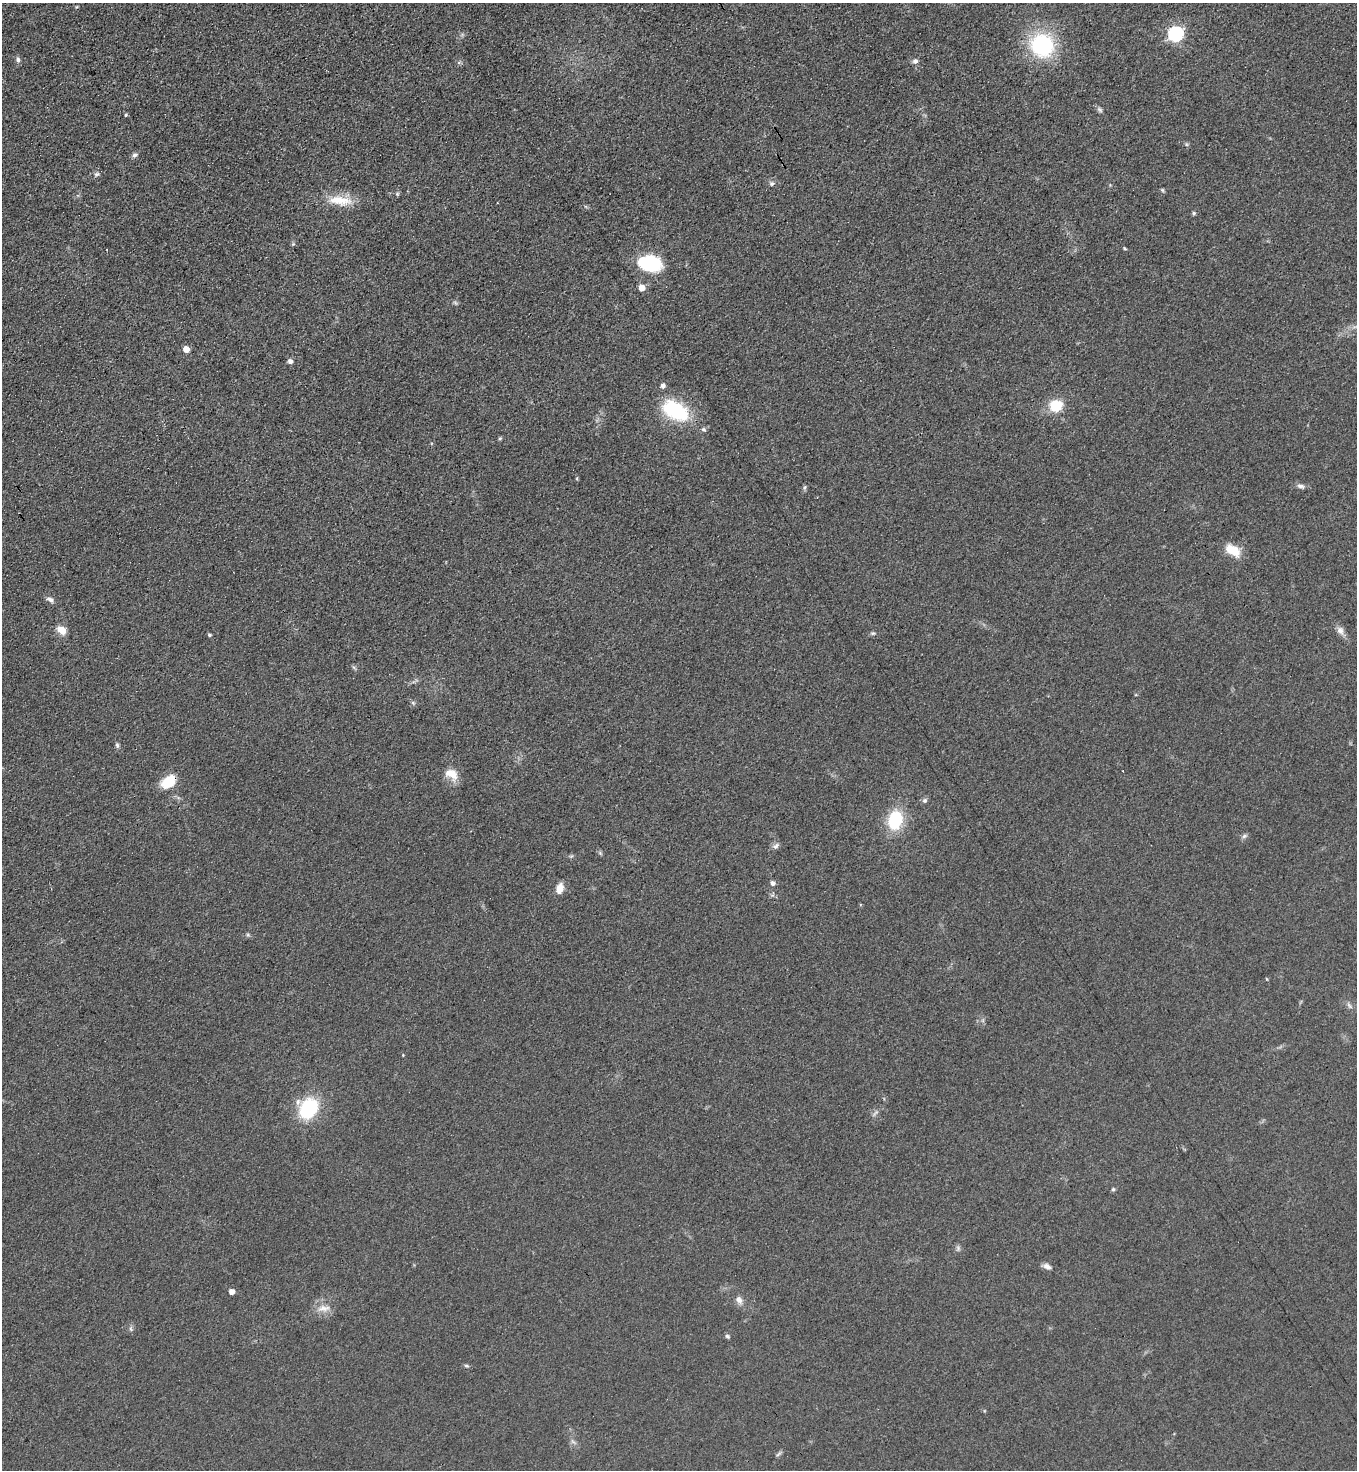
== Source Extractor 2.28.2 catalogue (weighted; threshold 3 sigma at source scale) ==
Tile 11 of 4 x 4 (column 3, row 3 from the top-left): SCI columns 3025-4379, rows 1493-2960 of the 5908 x 5918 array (HDU 1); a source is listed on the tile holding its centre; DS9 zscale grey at full resolution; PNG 1359 x 1472 px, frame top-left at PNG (2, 3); no overlay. Shown black and unused: <1% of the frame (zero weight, under 3 of 4 exposures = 3% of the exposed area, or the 3 px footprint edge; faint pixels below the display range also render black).
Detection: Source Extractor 2.28.2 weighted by HDU 2 'WHT'; one run over the whole footprint, this tile lists its part. Background 0.0764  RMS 0.0072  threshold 0.0324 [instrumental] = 3 sigma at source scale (4.5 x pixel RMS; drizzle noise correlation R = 1.50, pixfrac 1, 0.05/0.05 arcsec/px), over >= 5 px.
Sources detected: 63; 2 too faint to see at this stretch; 1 cosmic-ray / hot-pixel residue — not listed; the other 60 listed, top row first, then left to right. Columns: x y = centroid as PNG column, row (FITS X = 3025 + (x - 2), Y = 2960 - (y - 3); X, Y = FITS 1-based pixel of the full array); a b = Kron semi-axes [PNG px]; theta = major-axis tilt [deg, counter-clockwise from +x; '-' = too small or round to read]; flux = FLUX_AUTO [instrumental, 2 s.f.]
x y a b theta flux
76 7 5 3 - 0.64
1175 34 7 6 - 150
1042 45 18 17 - 89
18 60 7 6 - 2
915 61 8 6 33 2.2
459 62 6 4 19 1.1
1100 110 9 5 -45 1.7
126 115 4 3 - 0.88
135 155 7 6 - 2.1
97 174 8 6 8 1.9
772 184 6 6 - 1.8
1162 190 5 4 - 1
397 194 6 4 46 1.1
340 200 36 13 -6 17
1194 213 5 4 - 1.3
293 244 5 5 - 0.94
1125 248 5 3 - 0.78
649 263 21 13 -9 54
642 288 5 5 - 9.5
455 303 8 3 -45 1.1
186 349 5 5 - 8.8
290 361 5 5 - 3.3
663 386 5 5 - 3
1056 405 10 10 - 25
675 410 31 19 -29 51
500 438 5 4 - 1
1301 486 12 6 -18 2.6
804 487 6 5 - 1.4
1233 550 16 9 -33 16
50 599 11 6 -39 2.7
61 630 12 8 -35 7.2
1340 630 13 9 -57 4.3
873 633 6 5 - 1.2
209 635 4 4 - 1.2
413 703 7 5 -45 1.4
117 745 8 5 -79 1.5
451 774 19 13 -33 9.9
169 782 18 12 40 18
925 800 7 6 - 1.8
895 820 20 15 78 35
1244 836 9 4 36 1.7
776 846 10 7 40 2.6
600 853 6 4 -47 1.1
773 883 5 5 - 2.9
560 888 14 8 74 6.1
248 935 5 5 - 1.2
1267 979 4 4 - 0.68
1349 1005 9 5 -63 1.9
403 1055 3 3 - 0.5
298 1102 10 7 80 3.2
309 1108 16 12 55 60
1113 1189 5 5 - 1.3
1047 1266 10 6 -29 3.4
232 1292 5 4 - 5
739 1300 12 8 -62 4.1
324 1308 20 9 4 7.1
131 1329 8 4 -89 1.5
727 1336 6 5 - 1.4
466 1366 6 4 -3 1.2
778 1454 10 4 41 1.4
Overlapping masked pixels (flux is a lower limit): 1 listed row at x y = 169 782